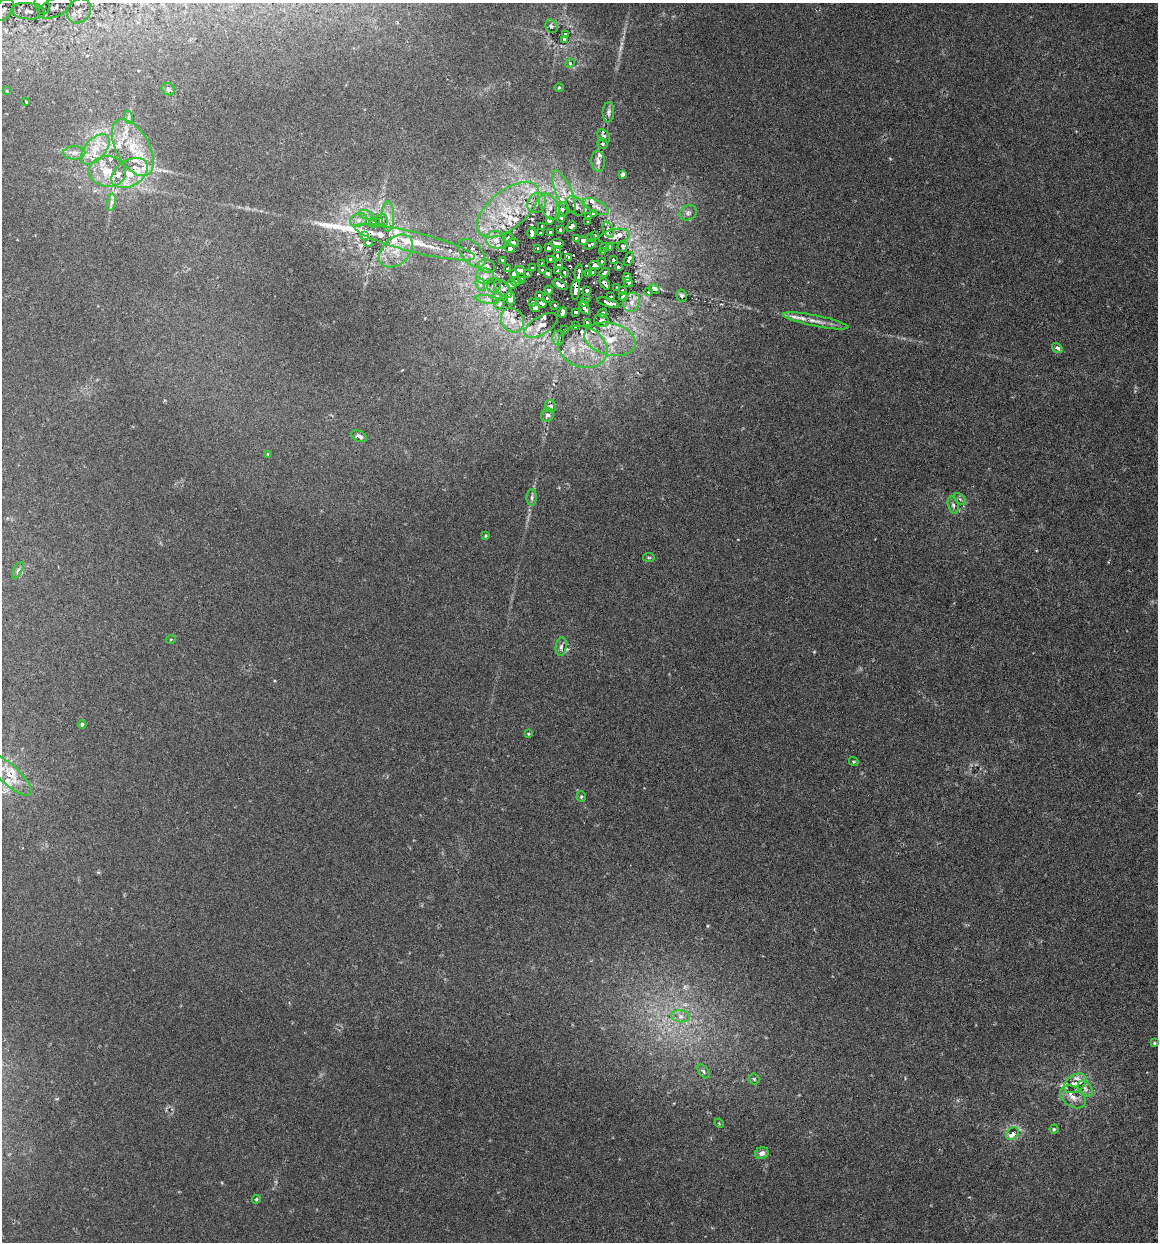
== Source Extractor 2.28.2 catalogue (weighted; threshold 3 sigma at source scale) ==
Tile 6 of 4 x 4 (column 2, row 2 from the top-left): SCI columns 1333-2488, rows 2495-3734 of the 5096 x 4990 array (HDU 1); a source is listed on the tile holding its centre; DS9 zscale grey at full resolution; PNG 1160 x 1244 px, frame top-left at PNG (2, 3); each listed source drawn as its Kron ellipse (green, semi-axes under 4 px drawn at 4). Shown black and unused: <1% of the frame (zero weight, under 3 of 6 exposures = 3% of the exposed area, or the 3 px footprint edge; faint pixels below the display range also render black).
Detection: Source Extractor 2.28.2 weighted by HDU 2 'WHT'; one run over the whole footprint, this tile lists its part. Background 0.0297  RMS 0.0032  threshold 0.0131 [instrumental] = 3 sigma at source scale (4.09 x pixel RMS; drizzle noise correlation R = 1.36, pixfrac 0.8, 0.05/0.05 arcsec/px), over >= 5 px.
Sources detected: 242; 2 too faint to see at this stretch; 13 cosmic-ray / hot-pixel residue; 1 long thin detection or spike segment (spike, bleed or trail) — neither listed nor drawn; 48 inside a brighter listed object's ellipse — not listed separately; the other 178 listed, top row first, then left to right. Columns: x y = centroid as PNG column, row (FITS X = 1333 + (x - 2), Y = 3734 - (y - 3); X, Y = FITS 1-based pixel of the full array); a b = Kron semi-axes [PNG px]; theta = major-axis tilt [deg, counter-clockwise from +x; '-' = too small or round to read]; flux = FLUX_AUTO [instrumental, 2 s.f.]
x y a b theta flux
42 5 9 7 -69 1.2
55 7 18 9 25 2.8
4 10 12 8 50 2
28 11 17 8 -6 2.6
79 11 13 11 50 3.6
551 26 7 5 -60 0.65
565 34 4 3 - 0.57
564 39 3 3 - 0.39
570 63 5 4 - 0.3
559 87 5 3 - 0.26
168 89 7 6 - 0.72
7 91 4 2 - 0.2
26 102 3 2 - 0.33
608 112 10 6 86 0.9
128 117 7 4 -74 0.58
604 136 7 5 -46 0.78
602 144 5 5 - 0.54
133 148 31 16 -61 11
95 149 18 10 48 4.7
74 153 11 6 1 1.4
598 161 11 6 -83 1.4
107 171 19 15 -5 6.1
129 173 20 13 32 7
622 174 4 3 - 0.93
564 192 23 8 -66 4
111 202 9 4 81 0.84
537 203 11 9 57 2.3
575 206 11 7 -48 1.8
596 206 14 6 -28 1.7
549 207 14 8 -60 2.8
508 210 37 19 40 17
562 210 7 6 - 0.93
688 213 9 7 27 1.2
593 214 3 2 - 0.32
366 215 7 4 -18 0.76
388 216 15 6 -90 2.1
589 216 3 3 - 1.2
561 217 5 4 - 0.55
359 220 8 6 21 1.3
382 220 6 6 - 0.66
549 221 4 3 - 0.61
588 221 3 3 - 0.93
374 223 5 4 - 0.42
542 226 3 2 - 0.32
571 226 5 4 - 2.4
560 230 4 3 - 1.1
608 230 8 5 -66 0.89
532 233 6 3 -89 0.97
541 233 3 3 - 0.49
550 233 3 3 - 0.91
595 235 3 3 - 0.57
365 236 3 3 - 0.97
614 236 15 7 10 1.9
508 238 5 4 - 0.38
576 238 3 3 - 0.98
591 238 3 2 - 0.64
496 240 10 8 -19 2
583 241 5 4 - 14
415 242 62 10 -14 12
513 242 5 4 - 0.51
368 243 4 3 - 0.87
557 243 6 4 -6 6.9
590 244 6 3 30 1.4
623 246 5 5 - 0.57
609 247 4 3 - 0.64
510 248 5 4 - 0.49
538 248 3 2 - 0.68
548 248 4 3 - 4.1
604 248 4 4 - 2
557 250 3 3 - 2.1
396 251 20 13 42 5.9
603 251 3 3 - 1.2
472 253 17 10 -49 3.2
557 256 4 2 - 0.56
569 257 4 3 - 2.1
550 259 3 3 - 3.9
629 259 7 4 63 1.3
503 260 3 3 - 1.2
613 260 4 3 - 0.69
601 261 3 3 - 1.2
542 263 3 3 - 5.5
559 265 4 3 - 0.93
595 265 6 4 -4 15
487 266 8 6 -16 1
618 267 3 3 - 0.66
533 268 4 3 - 1.6
508 269 4 3 - 0.54
520 270 5 4 - 1.6
542 270 3 3 - 0.66
558 271 3 2 - 0.55
579 272 8 3 85 4.6
592 272 3 3 - 1.4
548 273 4 3 - 2.5
564 273 5 3 - 1.2
605 273 5 3 - 2.5
514 274 4 4 - 1.1
527 274 3 3 - 0.64
588 274 3 3 - 1.4
485 276 9 8 - 1.6
522 277 3 2 - 0.55
627 277 4 4 - 1.4
522 281 3 3 - 0.47
516 282 5 4 - 0.92
628 282 5 3 - 2.5
480 284 7 4 -72 0.71
512 284 5 4 - 0.99
605 284 6 3 -52 5.5
494 285 7 7 - 0.75
560 285 8 3 -26 8.8
617 287 3 2 - 0.24
503 289 11 6 -45 0.85
654 289 5 4 - 1.3
549 290 4 3 - 2
576 290 10 4 88 8.2
587 290 3 3 - 1.7
622 290 3 2 - 0.39
648 292 3 2 - 0.47
539 295 3 3 - 0.91
610 296 3 3 - 0.85
681 296 6 5 - 0.65
497 297 6 4 0 0.33
623 297 4 4 - 1
510 298 7 4 -87 1.2
547 298 3 3 - 0.73
586 298 3 3 - 0.77
487 299 12 4 -8 0.92
632 302 10 8 65 2
532 303 4 3 - 1
542 303 5 3 - 1.7
584 303 4 3 - 2.6
608 303 11 4 -18 5.2
500 304 6 4 58 0.4
555 305 3 3 - 0.62
535 308 5 4 - 1.3
584 308 7 3 -52 4.4
563 312 5 4 - 4.2
576 312 3 3 - 0.9
603 313 4 4 - 0.5
512 320 13 11 -55 3.2
602 321 7 6 - 0.78
816 321 33 5 -11 3.1
587 322 3 3 - 0.54
541 325 19 9 32 2.3
575 326 3 2 - 0.36
564 330 3 3 - 1.6
558 338 7 6 - 0.76
610 339 26 16 -13 9.9
583 347 25 20 -21 11
1057 348 6 4 -32 1.1
550 406 6 5 - 0.86
548 415 7 6 - 0.88
359 436 8 5 -27 1.3
268 454 4 4 - 0.32
532 497 8 5 85 0.72
960 499 7 4 -45 0.58
953 505 9 5 -74 0.88
486 536 3 3 - 0.36
649 557 6 3 -7 0.34
18 570 9 4 60 0.69
171 639 5 3 - 0.28
561 646 9 5 80 0.96
82 724 4 4 - 0.64
528 734 4 3 - 0.28
854 761 5 3 - 0.29
9 775 29 10 -42 5.4
581 796 5 4 - 0.42
680 1016 9 6 -6 1.4
1154 1043 3 3 - 0.32
703 1071 8 5 -55 0.69
754 1079 5 5 - 0.47
1075 1083 12 8 36 6
1085 1089 9 6 -52 1
1073 1097 14 9 -35 2.5
719 1123 5 3 - 0.28
1054 1129 4 4 - 0.37
1012 1134 7 5 48 3
762 1153 7 6 - 1.3
256 1199 4 3 - 0.36
Overlapping masked pixels (flux is a lower limit): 4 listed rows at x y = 129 173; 415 242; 605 284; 576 290
Isophote crosses this tile's border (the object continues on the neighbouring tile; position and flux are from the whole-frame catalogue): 2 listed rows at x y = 42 5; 9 775